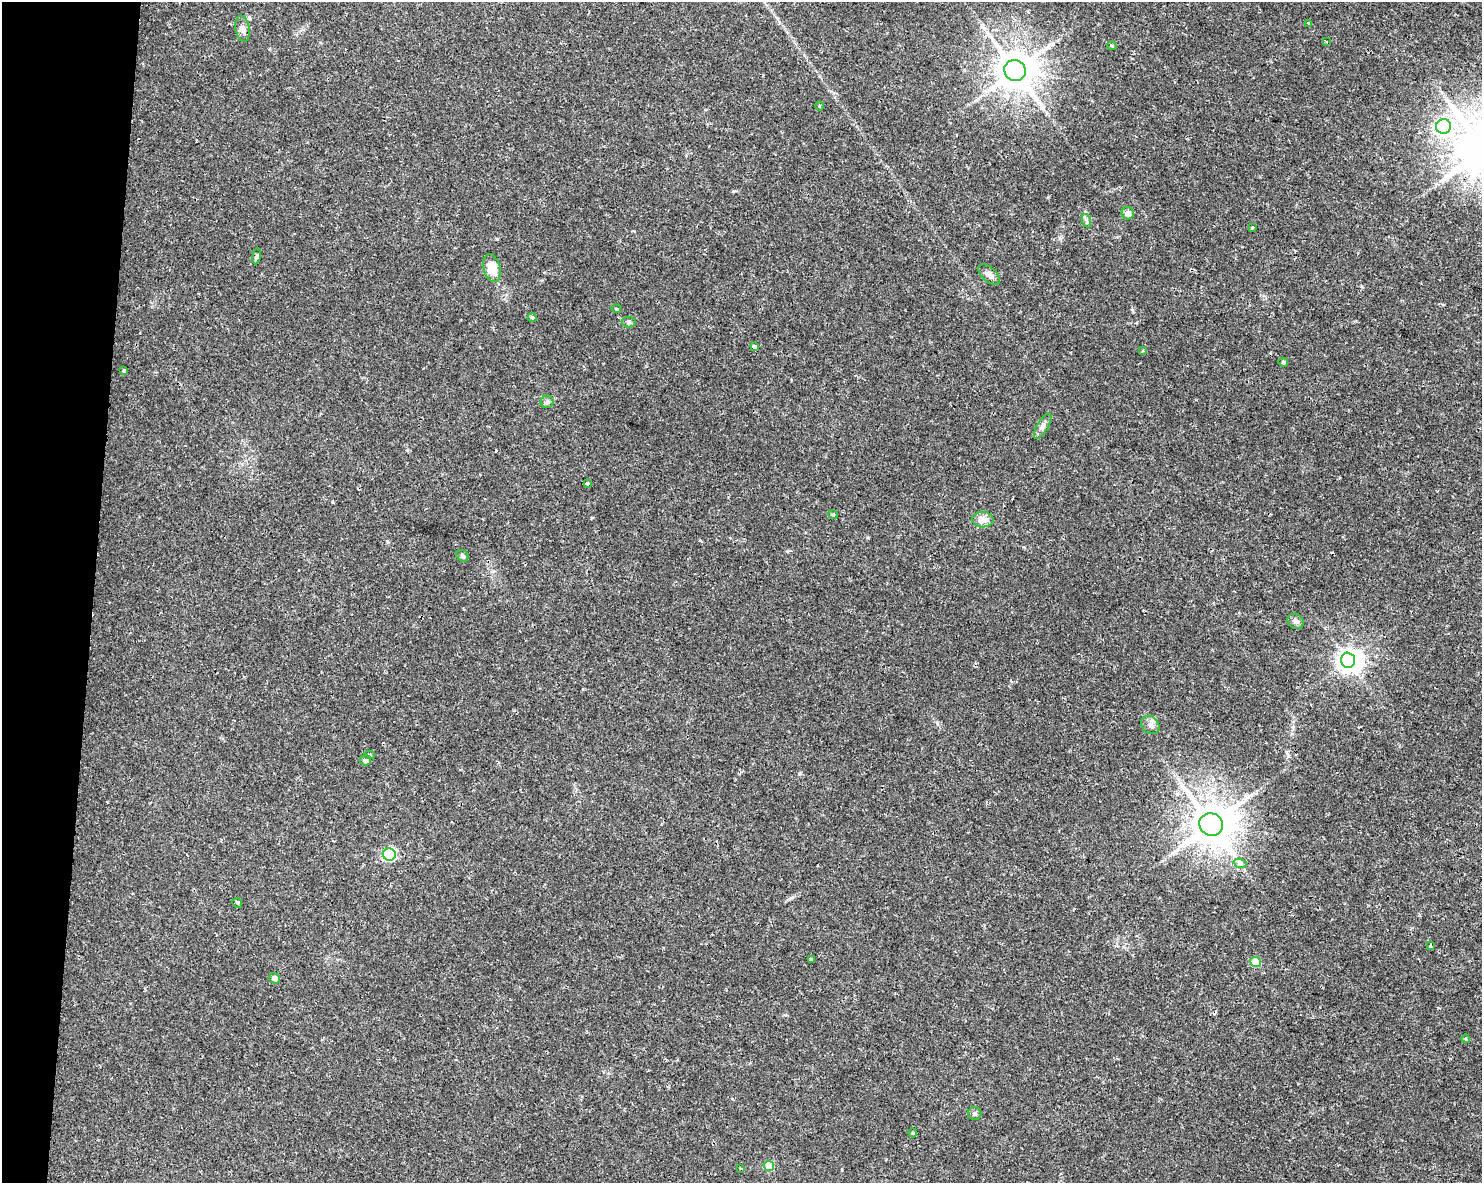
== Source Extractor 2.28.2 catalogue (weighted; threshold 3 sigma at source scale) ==
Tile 7 of 3 x 4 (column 1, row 3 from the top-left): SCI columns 288-1767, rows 1182-2362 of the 4958 x 4735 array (HDU 1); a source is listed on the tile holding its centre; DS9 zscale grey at full resolution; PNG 1484 x 1185 px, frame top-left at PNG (2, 2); each listed source drawn as its Kron ellipse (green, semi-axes under 4 px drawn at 4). Shown black and unused: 6% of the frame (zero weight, under 2 of 3 exposures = <1% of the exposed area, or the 3 px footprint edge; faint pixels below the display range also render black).
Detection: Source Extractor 2.28.2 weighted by HDU 2 'WHT'; one run over the whole footprint, this tile lists its part. Background 0.0302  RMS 0.0033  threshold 0.0149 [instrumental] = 3 sigma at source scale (4.5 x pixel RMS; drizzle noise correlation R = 1.50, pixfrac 1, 0.0396/0.0396 arcsec/px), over >= 5 px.
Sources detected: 48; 1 inside a brighter object's white glare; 3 cosmic-ray / hot-pixel residue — neither listed nor drawn; the other 44 listed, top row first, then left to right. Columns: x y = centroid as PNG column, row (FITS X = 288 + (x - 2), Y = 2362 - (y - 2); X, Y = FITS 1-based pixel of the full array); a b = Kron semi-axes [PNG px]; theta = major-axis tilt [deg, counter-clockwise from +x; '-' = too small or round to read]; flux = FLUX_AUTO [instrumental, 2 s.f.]
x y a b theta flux
1309 23 3 3 - 0.56
243 29 13 7 -79 1.6
1326 41 3 3 - 0.47
1112 46 5 3 - 0.36
1015 70 11 10 - 970
820 106 4 3 - 0.31
1443 126 7 7 - 84
1128 213 6 6 - 1.8
1087 221 7 4 -71 0.59
1252 228 3 3 - 0.7
256 256 8 4 81 0.54
492 268 14 8 -76 7
989 275 13 7 -41 1.8
616 309 5 4 - 0.4
532 317 4 4 - 0.68
629 322 7 5 -4 0.66
754 346 4 3 - 2.1
1142 351 4 3 - 0.29
1283 362 5 4 - 0.51
124 370 4 3 - 2.6
547 402 6 6 - 0.77
1043 426 14 5 59 1.4
587 484 3 3 - 1
833 515 4 4 - 0.36
983 519 10 8 -1 2.9
462 556 6 5 - 0.61
1296 621 8 7 - 1
1348 660 7 7 - 240
1150 725 10 8 -46 1.6
369 755 5 4 - 0.54
366 760 5 5 - 1.6
1211 824 12 11 - 1200
389 855 6 6 - 38
1240 863 7 4 -19 0.79
237 903 5 4 - 0.56
1430 946 4 3 - 0.44
811 959 4 3 - 0.58
1255 962 5 5 - 9.9
274 978 5 5 - 1.6
1466 1039 4 4 - 0.64
975 1113 6 6 - 0.73
913 1133 4 4 - 0.34
769 1166 5 5 - 8.6
741 1168 3 3 - 0.7
Unlisted compact peaks at least as high as the median listed source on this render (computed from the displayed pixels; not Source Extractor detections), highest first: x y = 734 191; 387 541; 799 774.